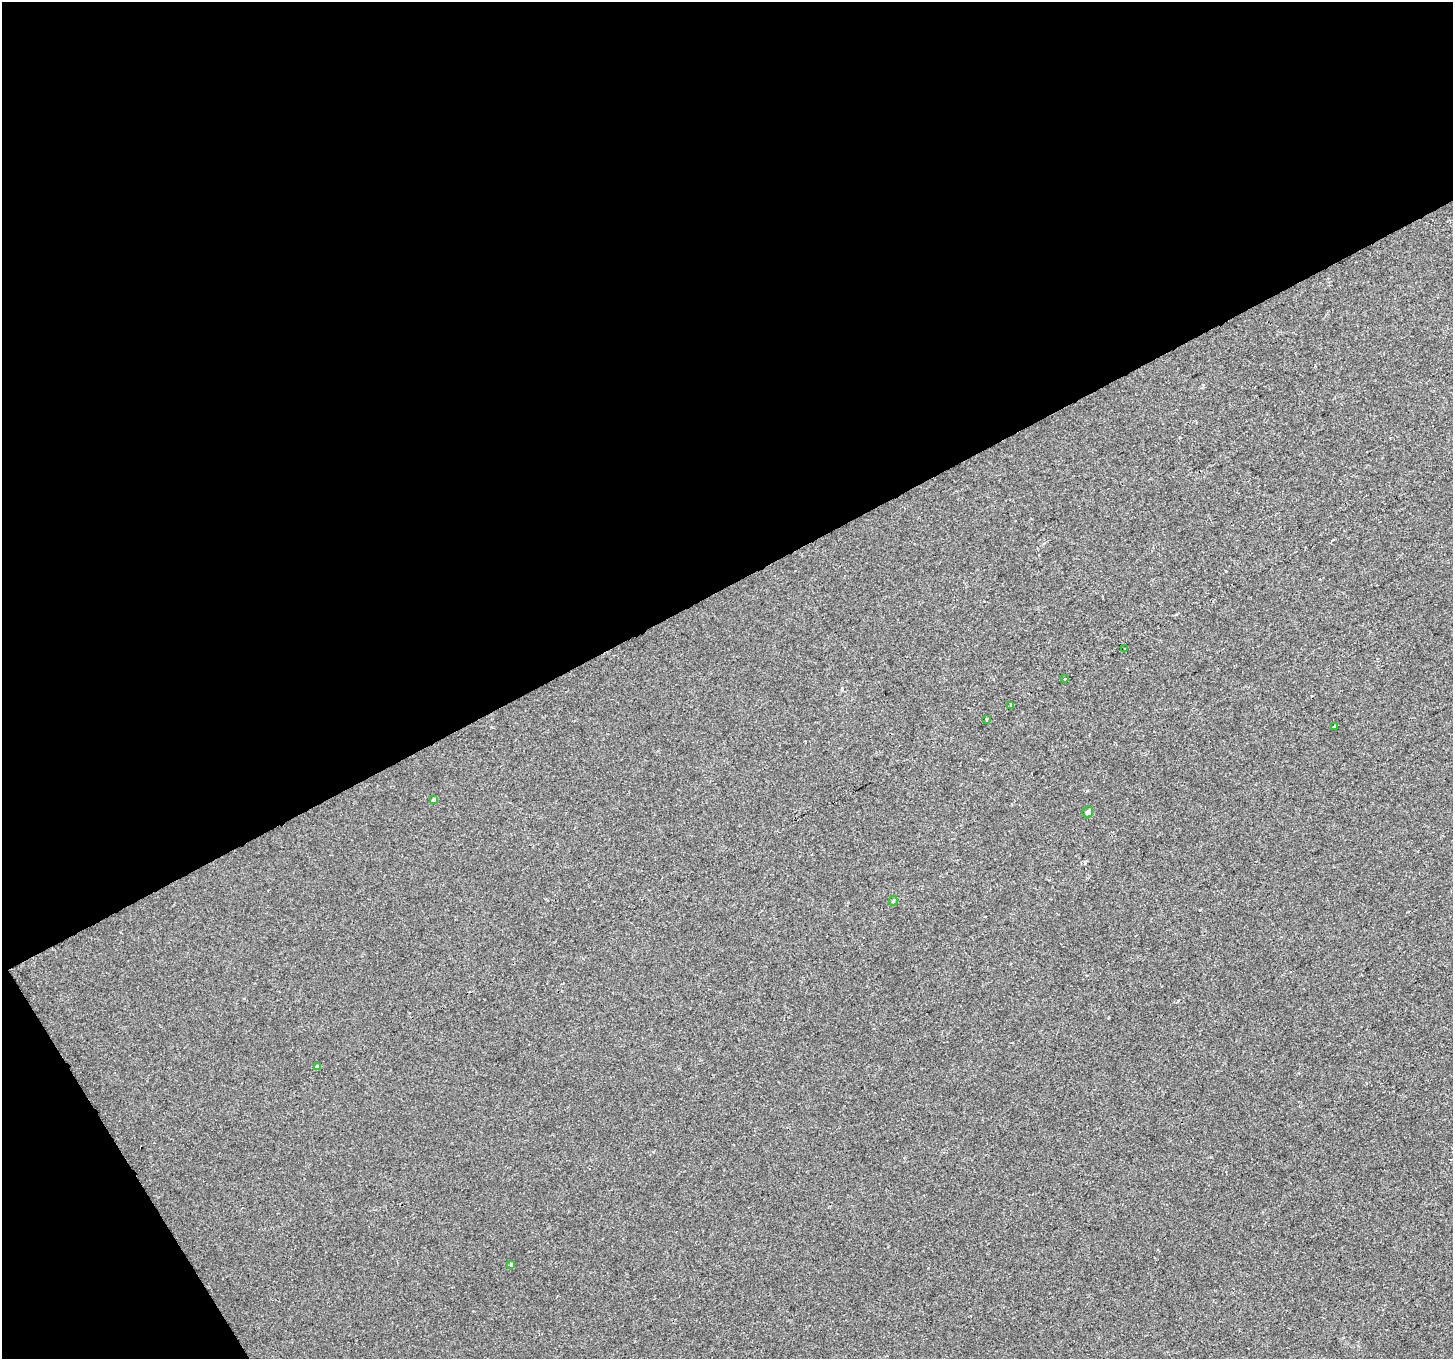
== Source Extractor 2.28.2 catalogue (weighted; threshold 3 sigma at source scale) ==
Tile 1 of 2 x 2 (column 1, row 1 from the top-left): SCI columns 1-1451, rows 1421-2777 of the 2902 x 2856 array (HDU 1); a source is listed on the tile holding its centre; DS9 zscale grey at full resolution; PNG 1455 x 1361 px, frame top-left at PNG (2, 2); each listed source drawn as its Kron ellipse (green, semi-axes under 4 px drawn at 4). Shown black and unused: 46% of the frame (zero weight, under 2 of 3 exposures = <1% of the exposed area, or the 3 px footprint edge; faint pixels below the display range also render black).
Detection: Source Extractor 2.28.2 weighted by HDU 2 'WHT'; one run over the whole footprint, this tile lists its part. Background 6.65e-04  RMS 0.0046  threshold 0.0206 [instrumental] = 3 sigma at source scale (4.5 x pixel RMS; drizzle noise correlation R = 1.50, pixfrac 1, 0.0396/0.0396 arcsec/px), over >= 5 px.
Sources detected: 11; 1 cosmic-ray / hot-pixel residue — neither listed nor drawn; the other 10 listed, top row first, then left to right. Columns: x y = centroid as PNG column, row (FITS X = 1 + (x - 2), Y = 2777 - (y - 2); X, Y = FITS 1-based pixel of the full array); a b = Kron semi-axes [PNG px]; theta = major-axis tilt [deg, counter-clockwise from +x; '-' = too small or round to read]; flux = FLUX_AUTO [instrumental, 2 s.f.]
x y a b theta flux
1125 648 3 2 - 0.6
1065 679 3 3 - 2
1011 705 3 3 - 0.89
986 719 3 3 - 0.88
1334 726 3 2 - 0.78
434 800 4 3 - 2.8
1088 812 5 5 - 1.4
893 901 5 3 - 0.89
318 1067 3 3 - 12
511 1265 4 3 - 1.1